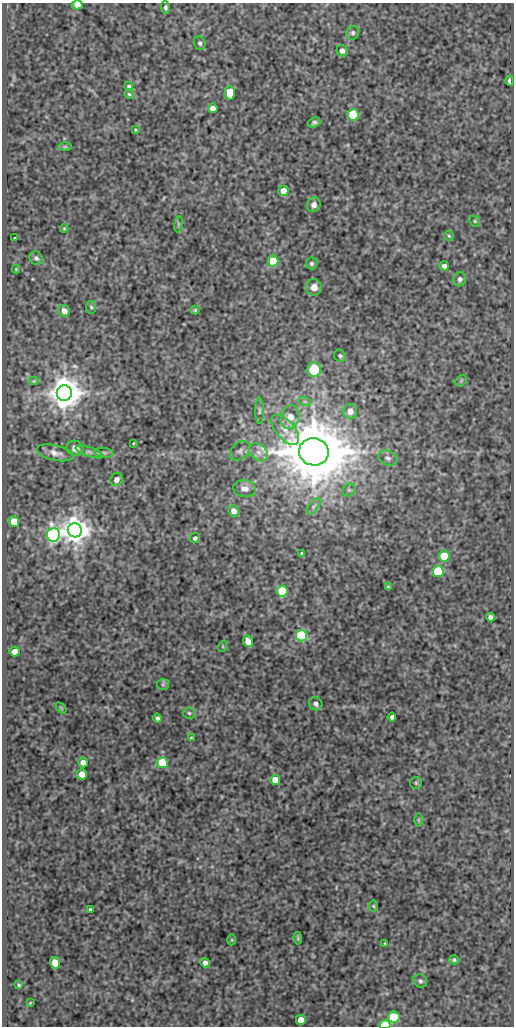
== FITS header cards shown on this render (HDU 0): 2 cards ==
NAXIS1  =                  512
NAXIS2  =                 1024

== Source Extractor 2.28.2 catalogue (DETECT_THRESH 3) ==
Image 512 x 1024 px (HDU 0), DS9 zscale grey, 1 PNG px = 1 image px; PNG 516 x 1028 px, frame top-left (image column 1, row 1024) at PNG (2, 3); each listed source drawn as its Kron ellipse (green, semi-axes under 4 px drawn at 4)
Background 79.5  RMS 0.5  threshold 1.5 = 3 sigma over >= 5 px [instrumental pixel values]
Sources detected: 96; all 96 listed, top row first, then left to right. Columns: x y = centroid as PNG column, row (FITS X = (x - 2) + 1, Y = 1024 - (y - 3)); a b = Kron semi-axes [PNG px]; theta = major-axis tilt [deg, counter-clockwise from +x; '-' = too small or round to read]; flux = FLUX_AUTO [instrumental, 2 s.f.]
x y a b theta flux
77 5 5 4 - 150
165 7 6 4 -89 80
353 33 7 6 - 73
200 43 7 6 - 78
342 51 6 5 - 140
510 81 5 3 - 210
129 86 4 4 - 55
230 93 7 5 89 870
129 94 5 4 - 41
213 108 5 4 - 250
353 115 5 5 - 4500
314 122 6 5 - 70
135 130 3 3 - 30
65 147 7 4 0 54
283 191 5 5 - 400
314 205 7 6 - 140
475 221 6 5 - 47
178 224 8 4 82 46
64 228 4 4 - 36
449 236 5 5 - 43
14 238 4 2 - 26
36 258 7 6 - 87
273 261 5 5 - 1600
311 263 6 6 - 77
444 266 5 4 - 130
16 269 4 4 - 30
460 279 7 6 - 120
314 287 8 8 - 290
91 307 6 5 - 57
195 310 4 4 - 39
64 311 6 5 - 240
340 356 6 5 - 68
314 369 7 7 - 1300
34 381 5 4 - 35
461 381 6 5 - 54
64 393 8 7 - 73000
305 402 6 4 -19 48
259 411 13 4 90 87
350 411 7 7 - 320
290 417 12 9 74 410
285 430 18 9 -49 370
134 443 3 2 - 24
75 448 8 7 - 210
240 451 11 8 40 130
90 452 14 4 -18 110
259 452 11 7 -39 220
314 452 15 13 -11 260000
55 453 19 7 -13 260
104 453 9 5 -7 75
388 458 10 7 -23 150
116 479 7 6 - 190
245 489 11 8 -7 230
349 490 7 6 - 92
313 506 10 4 51 98
234 511 6 5 - 290
14 522 5 5 - 930
75 530 7 7 - 54000
53 535 6 6 - 14000
195 538 5 5 - 81
302 553 3 3 - 50
444 556 5 5 - 1600
438 571 5 5 - 2400
388 587 4 4 - 39
282 591 5 5 - 2300
490 617 4 4 - 110
301 636 6 5 - 6300
248 641 6 5 - 400
223 646 6 3 72 35
15 652 5 5 - 350
163 684 6 5 - 60
316 704 7 6 - 120
61 708 6 4 -46 36
189 713 6 5 - 64
392 717 4 4 - 110
157 718 4 3 - 79
191 738 4 3 - 37
83 762 5 5 - 220
162 763 5 5 - 2000
82 774 5 5 - 590
275 780 5 5 - 590
416 783 6 6 - 57
418 820 6 4 90 49
373 906 5 5 - 50
90 909 3 3 - 43
298 938 6 4 -83 47
232 940 5 3 - 31
385 943 4 3 - 33
454 960 5 4 - 54
55 963 6 5 - 730
205 963 5 4 - 140
420 981 7 6 - 88
19 985 4 3 - 44
30 1003 3 3 - 26
394 1017 6 5 - 2100
301 1020 5 5 - 430
385 1025 5 4 - 3200
At the frame edge (FLAGS 8, measured only in part): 2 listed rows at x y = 77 5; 385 1025

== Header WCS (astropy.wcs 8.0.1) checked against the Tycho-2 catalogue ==
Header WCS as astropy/WCSLIB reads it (CRVAL/CRPIX/CD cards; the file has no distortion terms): RA---SIN/DEC--SIN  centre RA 03:13:15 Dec -12:45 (48.31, -12.74 deg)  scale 1 arcsec/px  FOV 8.5' x 17.1'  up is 0 deg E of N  parity normal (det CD < 0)
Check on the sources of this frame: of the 60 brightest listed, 4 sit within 1.5 arcsec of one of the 6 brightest Tycho-2 stars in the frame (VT <= 12.14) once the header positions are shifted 0.11 arcsec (0.07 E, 0.08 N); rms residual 0.31 arcsec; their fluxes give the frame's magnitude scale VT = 22.99 - 2.5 log10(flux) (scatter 0.16 mag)
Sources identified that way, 4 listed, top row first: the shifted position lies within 1.5 arcsec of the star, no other Tycho-2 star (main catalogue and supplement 1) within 3.0 arcsec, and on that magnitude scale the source's flux lands within +1.5 / -3 mag of the star's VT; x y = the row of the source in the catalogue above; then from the Tycho-2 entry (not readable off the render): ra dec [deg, ICRS J2000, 3 dp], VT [Tycho-2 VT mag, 2 dp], TYC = Tycho-2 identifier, HIP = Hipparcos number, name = IAU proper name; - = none
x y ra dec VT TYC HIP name
64 393 48.366 -12.708 10.68 5300-195-1 - -
314 452 48.295 -12.725 9.60 5300-189-1 - -
75 530 48.363 -12.747 11.33 5300-127-1 - -
53 535 48.369 -12.748 12.14 5300-176-1 - -